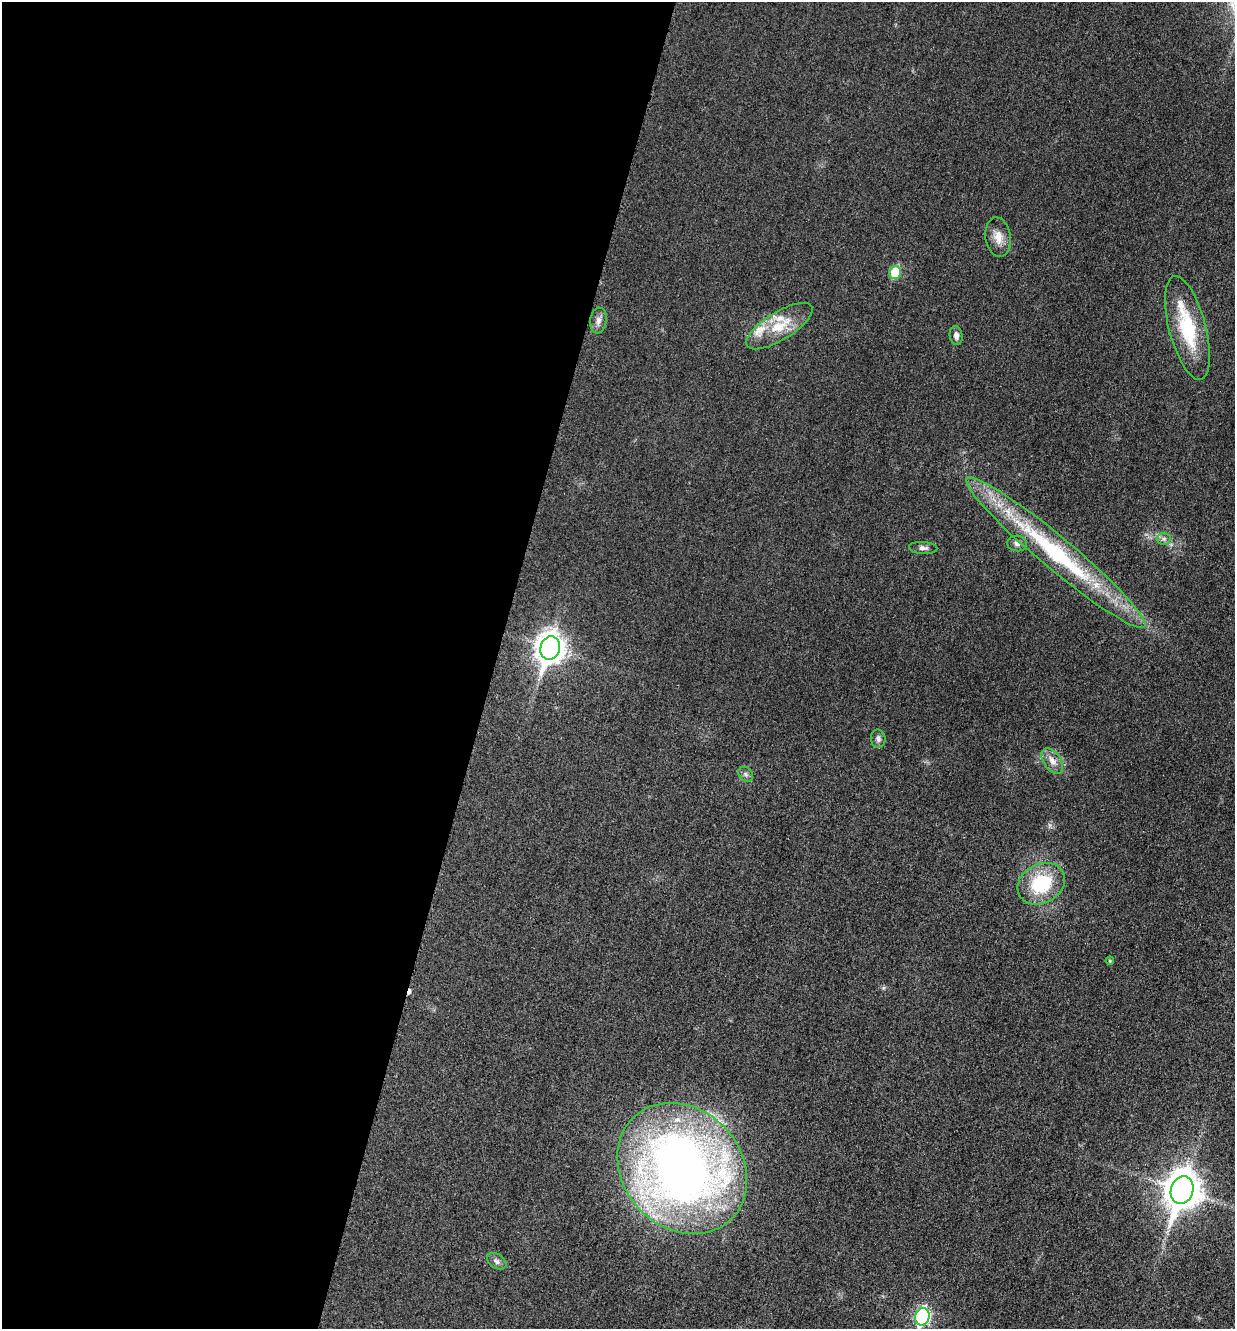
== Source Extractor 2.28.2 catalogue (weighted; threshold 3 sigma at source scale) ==
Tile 5 of 4 x 4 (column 1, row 2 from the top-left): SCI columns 276-1508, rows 2676-4002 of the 5358 x 5347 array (HDU 1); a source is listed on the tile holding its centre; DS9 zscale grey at full resolution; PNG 1237 x 1331 px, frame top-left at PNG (2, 2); each listed source drawn as its Kron ellipse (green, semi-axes under 4 px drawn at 4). Shown black and unused: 40% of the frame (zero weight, under 3 of 4 exposures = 2% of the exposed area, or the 3 px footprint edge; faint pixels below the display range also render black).
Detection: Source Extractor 2.28.2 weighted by HDU 2 'WHT'; one run over the whole footprint, this tile lists its part. Background 0.0415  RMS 0.0062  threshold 0.0281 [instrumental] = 3 sigma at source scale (4.5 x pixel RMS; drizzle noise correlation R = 1.50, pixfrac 1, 0.05/0.05 arcsec/px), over >= 5 px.
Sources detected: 24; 1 cosmic-ray / hot-pixel residue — neither listed nor drawn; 3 inside a brighter listed object's ellipse — not listed separately; the other 20 listed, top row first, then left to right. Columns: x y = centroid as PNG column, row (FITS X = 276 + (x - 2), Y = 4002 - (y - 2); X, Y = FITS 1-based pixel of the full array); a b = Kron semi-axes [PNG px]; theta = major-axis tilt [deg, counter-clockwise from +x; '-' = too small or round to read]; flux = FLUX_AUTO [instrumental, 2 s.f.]
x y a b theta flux
998 237 20 12 -81 7.4
895 272 6 5 - 22
598 320 13 8 83 3.7
779 326 38 14 31 20
1187 328 53 18 -75 40
956 336 9 6 -82 2.8
1164 539 6 6 - 1.9
1017 543 9 8 - 2.6
923 548 14 6 -3 2.5
1056 553 116 16 -40 100
550 648 12 9 73 750
878 739 9 7 -87 2.3
1052 761 14 8 -55 5.7
746 774 8 6 -46 1.8
1041 884 25 19 28 37
1110 961 4 3 - 0.68
682 1168 71 59 -47 520
1182 1190 14 11 72 1400
497 1261 10 7 -34 2.5
922 1317 9 7 73 130
Isophote crosses this tile's border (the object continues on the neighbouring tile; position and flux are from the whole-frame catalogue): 1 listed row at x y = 922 1317